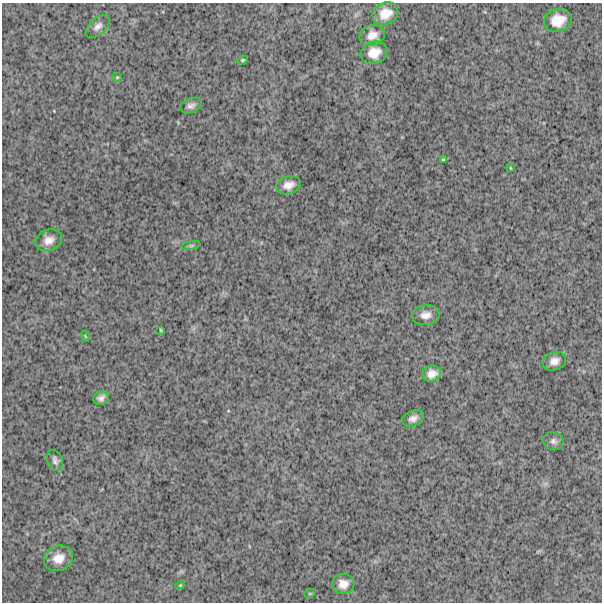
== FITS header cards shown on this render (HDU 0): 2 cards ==
NAXIS1  =                  600
NAXIS2  =                  600

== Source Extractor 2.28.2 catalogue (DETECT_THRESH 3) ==
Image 600 x 600 px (HDU 0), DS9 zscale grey, 1 PNG px = 1 image px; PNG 604 x 604 px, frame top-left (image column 1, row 600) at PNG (2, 3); each listed source drawn as its Kron ellipse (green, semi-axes under 4 px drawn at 4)
Background 1490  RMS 260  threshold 788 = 3 sigma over >= 5 px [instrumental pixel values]
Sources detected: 26; all 26 listed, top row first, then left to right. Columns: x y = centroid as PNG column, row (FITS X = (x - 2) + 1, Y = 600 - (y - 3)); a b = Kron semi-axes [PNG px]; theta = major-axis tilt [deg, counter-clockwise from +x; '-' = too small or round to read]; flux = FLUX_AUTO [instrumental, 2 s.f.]
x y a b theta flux
385 14 13 11 28 240000
558 20 14 11 19 290000
98 26 14 8 43 99000
372 35 13 10 15 150000
374 53 13 11 22 220000
242 60 5 3 - 21000
117 77 4 4 - 19000
191 106 11 7 18 78000
443 160 3 3 - 21000
510 168 3 2 - 12000
288 185 12 8 18 150000
49 240 14 10 22 160000
191 245 9 4 9 33000
426 315 14 10 8 140000
161 330 3 3 - 18000
85 336 5 3 - 14000
554 361 12 9 20 130000
432 374 9 8 - 140000
101 398 8 6 35 78000
413 418 11 7 23 100000
553 441 10 9 - 71000
55 460 11 7 -67 69000
58 558 15 12 23 230000
343 584 11 10 - 160000
180 585 5 4 - 19000
310 593 6 3 19 17000